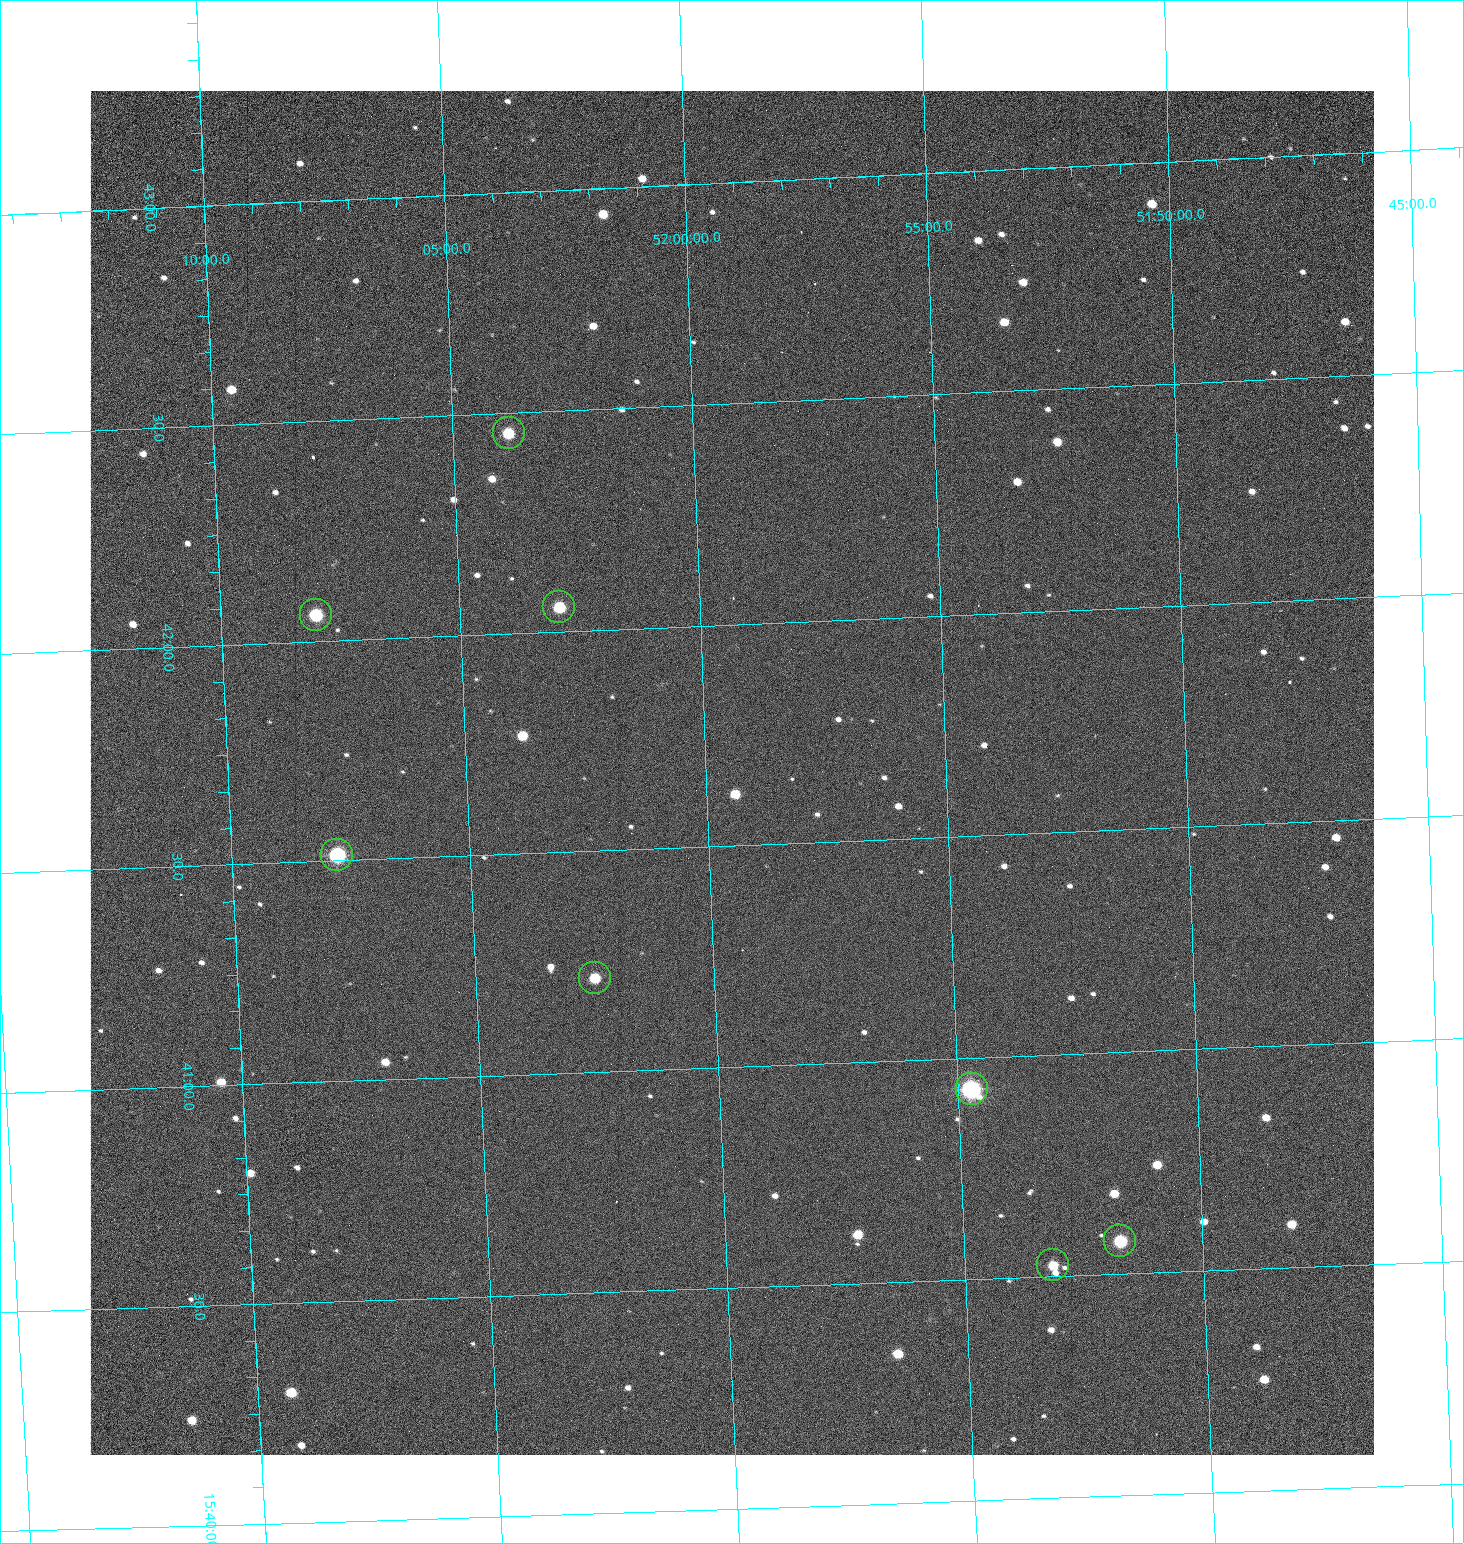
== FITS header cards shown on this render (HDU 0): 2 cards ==
NAXIS1  =                 1284 /fastest changing axis
NAXIS2  =                 1364 /next to fastest changing axis

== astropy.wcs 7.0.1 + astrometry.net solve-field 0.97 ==
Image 1284 x 1364 px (HDU 0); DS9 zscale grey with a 90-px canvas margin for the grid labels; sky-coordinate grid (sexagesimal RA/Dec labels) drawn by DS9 from the SOLVED WCS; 8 Tycho-2 reference stars matched to detected sources circled (green)
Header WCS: RA---TAN/DEC--TAN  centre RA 15:41:40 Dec +51:59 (235.42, +51.99 deg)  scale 1.26 arcsec/px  FOV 26.9' x 28.5'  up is +92 deg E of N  parity flipped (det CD > 0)
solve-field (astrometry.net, Tycho-2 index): VERIFIED the header's WCS against the Tycho-2 star catalogue (8 matches, 0 conflicts) and refined it, rather than solving blind
Solved WCS: RA---TAN-SIP/DEC--TAN-SIP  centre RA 15:41:40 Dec +51:59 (235.42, +51.99 deg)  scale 1.25 arcsec/px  FOV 26.8' x 28.5'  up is +92 deg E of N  parity flipped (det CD > 0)
The solver's refit moves the header's centre by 0.7 arcsec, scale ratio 0.9983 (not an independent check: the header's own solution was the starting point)
Tycho-2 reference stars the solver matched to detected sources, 8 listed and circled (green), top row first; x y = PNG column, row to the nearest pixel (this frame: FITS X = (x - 90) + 1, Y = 1364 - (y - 91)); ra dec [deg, ICRS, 3 dp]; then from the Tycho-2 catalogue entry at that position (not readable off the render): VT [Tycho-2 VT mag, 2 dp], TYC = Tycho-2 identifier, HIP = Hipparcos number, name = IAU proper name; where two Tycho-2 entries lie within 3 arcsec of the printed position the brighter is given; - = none
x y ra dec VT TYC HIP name
509 433 235.614 +52.064 11.61 3489-1132-1 - -
559 607 235.514 +52.049 11.19 3489-1407-1 - -
316 615 235.515 +52.133 11.12 3489-1380-1 - -
337 855 235.378 +52.130 9.31 3489-1322-1 76850 -
595 978 235.303 +52.042 11.52 3489-958-1 - -
972 1089 235.232 +51.912 9.59 3489-824-1 - -
1120 1241 235.143 +51.862 10.97 3489-1016-1 - -
1053 1265 235.131 +51.886 12.29 3489-908-1 - -